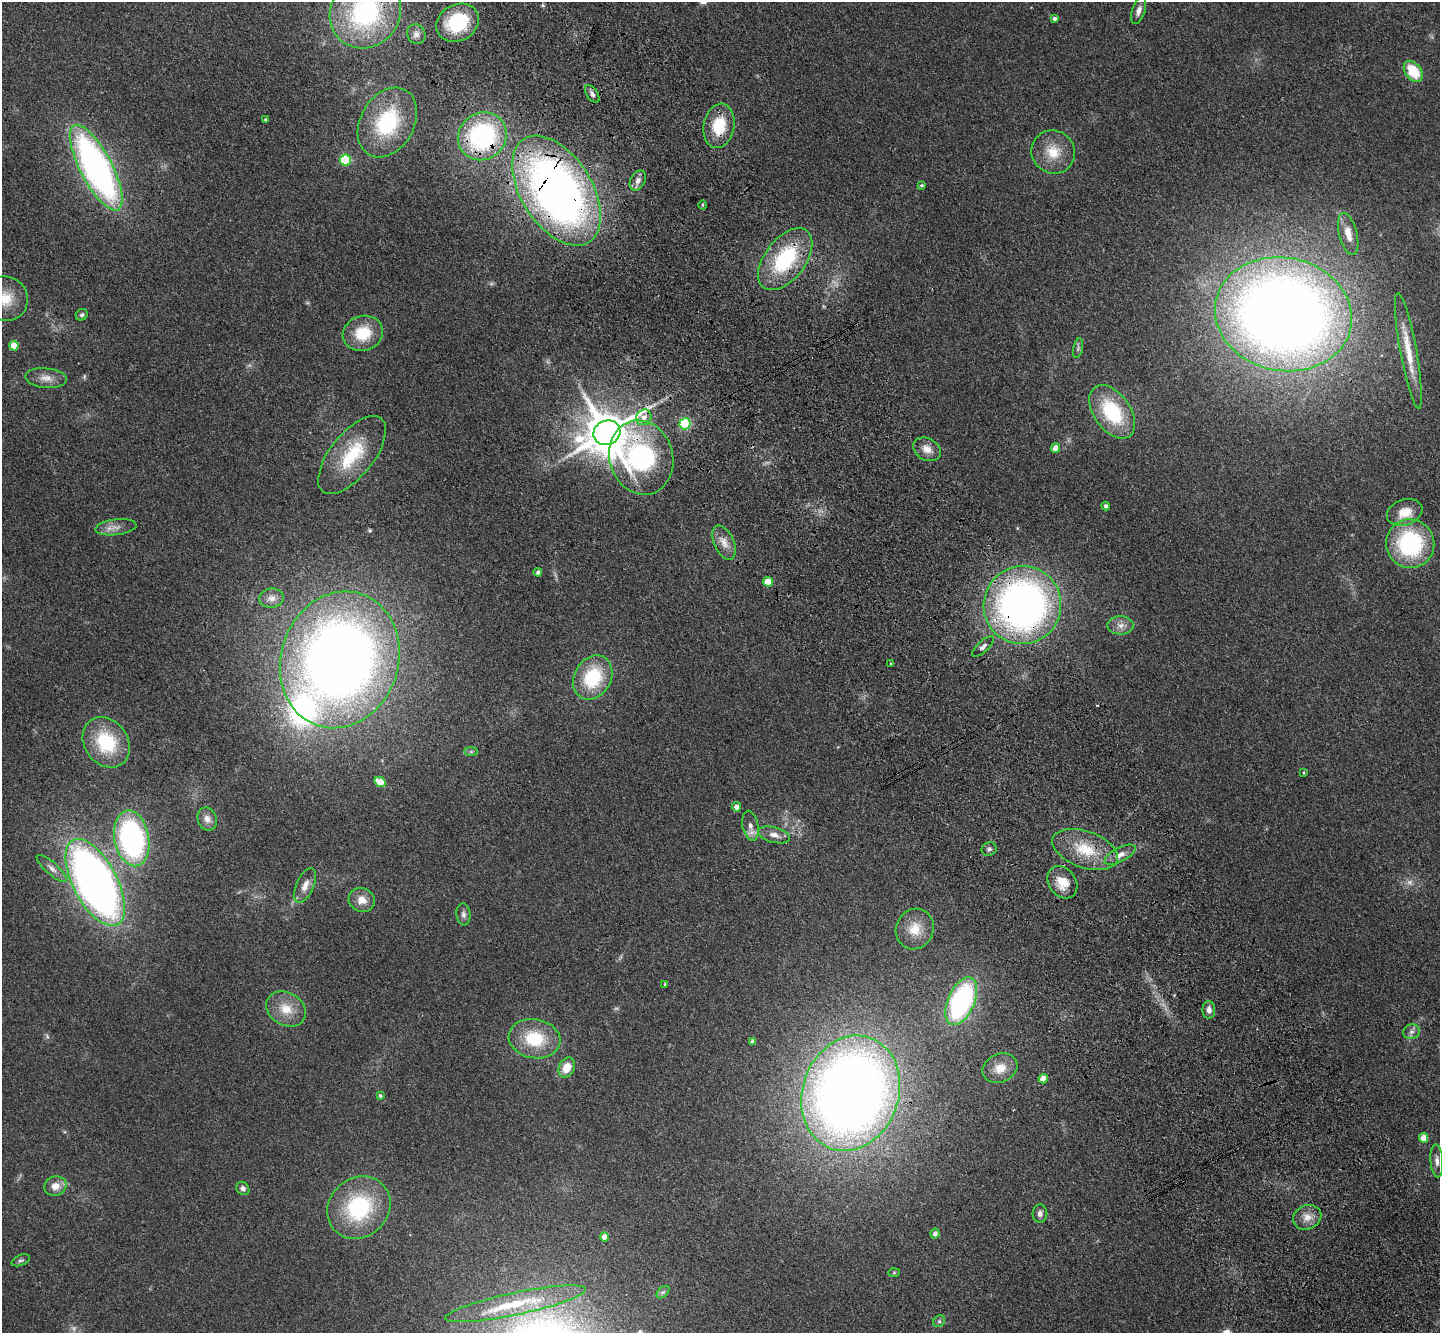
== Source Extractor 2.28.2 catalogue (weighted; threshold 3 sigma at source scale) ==
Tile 6 of 4 x 4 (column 2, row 2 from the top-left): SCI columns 1544-2981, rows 3019-4349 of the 5965 x 5897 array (HDU 1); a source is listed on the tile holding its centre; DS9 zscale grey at full resolution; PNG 1442 x 1335 px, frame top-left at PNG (2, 2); each listed source drawn as its Kron ellipse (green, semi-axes under 4 px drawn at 4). Shown black and unused: <1% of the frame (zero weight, under 3 of 4 exposures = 6% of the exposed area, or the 3 px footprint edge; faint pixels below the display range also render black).
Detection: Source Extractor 2.28.2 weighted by HDU 2 'WHT'; one run over the whole footprint, this tile lists its part. Background 0.115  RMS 0.0064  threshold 0.0287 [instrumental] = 3 sigma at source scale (4.5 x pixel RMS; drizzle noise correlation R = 1.50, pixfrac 1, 0.05/0.05 arcsec/px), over >= 5 px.
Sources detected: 101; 4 too faint to see at this stretch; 1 cosmic-ray / hot-pixel residue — neither listed nor drawn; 1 inside a brighter listed object's ellipse — not listed separately; the other 95 listed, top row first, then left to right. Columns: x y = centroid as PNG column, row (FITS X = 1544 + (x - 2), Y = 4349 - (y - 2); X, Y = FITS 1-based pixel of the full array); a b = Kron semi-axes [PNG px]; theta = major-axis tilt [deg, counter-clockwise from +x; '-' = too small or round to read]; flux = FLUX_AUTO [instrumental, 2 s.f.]
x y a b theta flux
1139 10 14 6 72 3.7
365 12 37 34 49 110
1054 19 3 3 - 1.4
457 23 22 18 29 36
416 34 10 9 - 3.3
1413 71 12 8 -53 21
592 94 10 5 -57 2.2
265 119 3 3 - 0.55
387 122 37 26 60 56
719 126 22 15 79 24
482 136 25 23 38 92
1053 152 22 21 - 16
345 160 5 5 - 49
96 168 47 16 -62 260
638 181 10 7 62 3.5
922 185 4 3 - 0.87
556 191 61 35 -58 460
703 205 5 3 - 0.7
1348 234 22 9 -76 9.3
785 259 36 20 52 57
5 299 23 22 - 16
1283 314 69 56 -11 970
82 315 6 5 - 1.4
363 333 20 17 19 21
14 346 5 4 - 12
1078 348 10 4 78 1.5
1408 351 59 8 -80 17
46 378 21 10 -5 6.3
1112 412 30 18 -55 45
644 417 8 7 - 4.6
685 424 5 5 - 68
607 433 14 12 23 2700
1056 448 5 4 - 7.2
927 449 15 11 -29 6.4
352 455 47 21 51 38
641 458 37 32 -73 130
1106 506 4 4 - 1.8
1405 512 18 12 18 12
116 527 21 8 7 5.4
724 543 18 9 -65 6.5
1410 544 24 24 - 72
538 572 4 4 - 2.1
768 582 5 5 - 15
271 598 12 9 5 4.4
1022 605 39 38 - 320
1120 625 13 9 -1 4.7
983 647 14 5 42 2.5
340 660 69 59 72 700
891 664 3 3 - 0.93
593 677 23 18 59 40
106 742 27 21 -53 39
471 752 7 4 -1 1.3
1304 773 4 2 - 0.58
380 782 6 4 -28 12
736 807 4 4 - 4.1
207 819 12 9 -68 4.5
750 826 15 8 -79 4.3
774 835 16 8 -14 5
132 838 28 17 -79 140
989 849 7 6 - 1.7
1085 849 34 18 -19 25
1120 855 17 7 27 5.4
52 868 19 6 -41 3.8
95 882 48 22 -62 470
1062 882 17 13 -53 12
305 885 18 8 66 6.1
362 900 13 12 - 7.3
463 914 11 7 -83 2.5
915 929 20 18 64 14
665 984 3 3 - 0.71
961 1001 25 13 66 120
286 1009 21 16 -31 14
1209 1010 9 6 -89 3.6
1411 1032 8 7 - 2.4
535 1039 26 19 -10 30
753 1041 4 4 - 2.5
567 1068 10 7 63 10
1000 1068 18 14 24 9.8
1043 1079 4 4 - 9.3
851 1093 59 48 70 790
380 1096 4 4 - 1.1
1423 1138 5 4 - 10
1437 1161 16 6 -86 3.8
55 1186 11 9 19 6.5
243 1188 7 6 - 2.2
359 1208 33 29 41 61
1040 1214 9 7 90 2.7
1307 1217 14 12 24 6.6
935 1234 5 4 - 2.5
605 1237 4 4 - 6.5
21 1260 10 5 21 1.4
894 1273 6 4 2 0.78
663 1292 7 4 44 1.4
515 1304 72 11 12 34
939 1321 6 5 - 1.3
Overlapping masked pixels (flux is a lower limit): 8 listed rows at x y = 365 12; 719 126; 482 136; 556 191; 785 259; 607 433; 641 458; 1022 605
Isophote crosses this tile's border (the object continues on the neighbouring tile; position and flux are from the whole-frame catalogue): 2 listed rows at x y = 365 12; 5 299